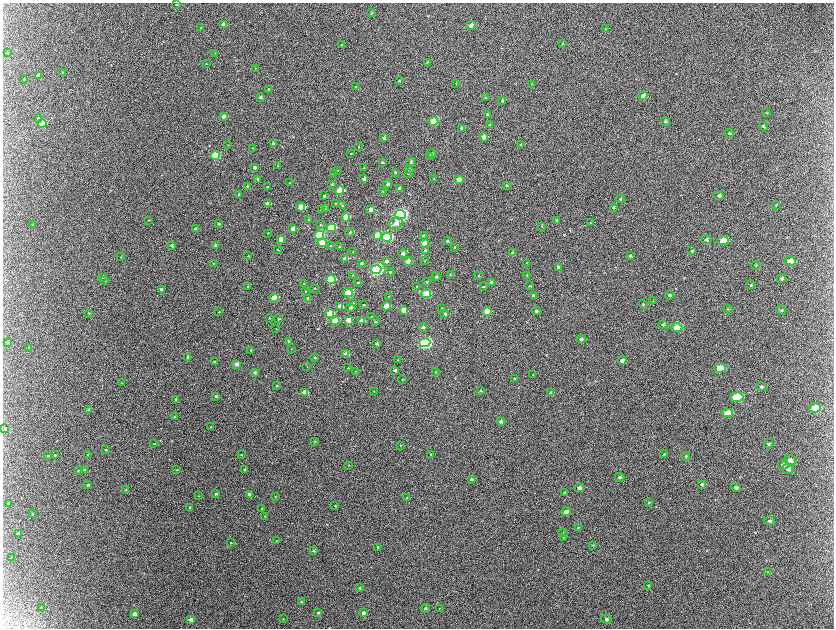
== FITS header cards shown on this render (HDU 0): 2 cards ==
NAXIS1  =                 1663 / length of data axis 1
NAXIS2  =                 1252 / length of data axis 2

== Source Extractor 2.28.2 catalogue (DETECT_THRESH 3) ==
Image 1663 x 1252 px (HDU 0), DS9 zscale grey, zoomed out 1/2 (1 PNG px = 2 x 2 image px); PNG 836 x 630 px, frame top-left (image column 1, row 1251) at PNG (3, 3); each listed source drawn as its Kron ellipse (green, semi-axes under 4 px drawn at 4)
Background 2170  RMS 33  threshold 98.4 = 3 sigma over >= 5 px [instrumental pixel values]
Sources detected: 308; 10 cannot appear on this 1/2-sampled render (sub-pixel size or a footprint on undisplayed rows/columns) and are neither listed nor drawn; the other 298 listed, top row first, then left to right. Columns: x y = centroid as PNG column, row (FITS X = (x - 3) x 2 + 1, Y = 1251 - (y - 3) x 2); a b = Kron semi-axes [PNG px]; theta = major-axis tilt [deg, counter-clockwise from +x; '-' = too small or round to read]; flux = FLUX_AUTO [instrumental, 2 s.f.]
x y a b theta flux
177 5 3 2 - 4.4e+03
372 13 3 3 - 4.4e+03
224 25 4 3 - 3.8e+04
471 25 5 4 - 3.2e+04
201 28 3 3 - 5.4e+03
606 29 4 3 - 4.1e+03
563 44 3 2 - 3.6e+03
342 45 3 2 - 5.3e+03
8 52 3 3 - 3.9e+03
215 53 3 3 - 5.0e+03
428 62 3 2 - 3.7e+03
207 64 3 2 - 2.5e+03
256 68 3 2 - 2.0e+03
63 73 4 3 - 4.9e+03
39 75 3 3 - 1.3e+04
24 79 3 2 - 4.2e+03
400 81 4 3 - 7.5e+03
456 84 3 2 - 3.9e+03
532 84 3 3 - 3.2e+03
356 87 3 2 - 5.2e+03
269 89 3 3 - 5.5e+03
643 96 4 4 - 3.3e+04
261 97 3 3 - 1.3e+04
486 98 3 3 - 6.2e+03
502 101 4 3 - 1.0e+04
767 113 4 2 - 4.1e+03
488 114 4 3 - 6.3e+03
224 116 4 3 - 2.5e+04
38 118 4 4 - 8.7e+03
434 121 5 4 - 2.2e+05
666 121 4 4 - 8.7e+03
42 123 4 4 - 3.3e+05
490 124 3 2 - 3.2e+03
764 126 5 3 - 5.8e+03
462 128 4 3 - 1.6e+04
730 133 4 4 - 1.1e+04
484 137 4 3 - 5.5e+04
384 138 4 3 - 2.0e+04
274 144 4 3 - 1.3e+04
228 145 2 2 - 1.7e+03
521 145 3 3 - 4.8e+03
359 147 3 2 - 3.3e+03
253 148 2 2 - 2.0e+03
351 154 3 3 - 5.6e+03
432 154 4 4 - 2.3e+04
216 155 4 3 - 4.3e+05
430 156 3 3 - 5.5e+03
383 162 3 3 - 7.2e+03
411 162 4 3 - 7.4e+03
278 166 3 2 - 3.8e+03
255 168 3 3 - 1.5e+04
364 168 3 2 - 3.1e+03
338 170 3 2 - 2.8e+03
409 170 4 3 - 1.2e+04
396 172 3 3 - 6.3e+03
334 173 3 2 - 3.1e+03
409 174 3 3 - 3.8e+03
434 178 3 2 - 3.9e+03
258 179 3 3 - 7.9e+03
364 179 3 3 - 2.0e+04
459 180 4 3 - 8.2e+04
290 183 3 3 - 3.6e+03
332 184 3 3 - 5.4e+03
388 184 4 4 - 1.6e+04
507 185 3 3 - 7.9e+03
248 186 3 2 - 4.7e+03
268 187 3 3 - 5.4e+03
400 189 4 3 - 2.4e+04
340 191 4 3 - 3.0e+05
383 191 3 3 - 4.6e+03
239 194 3 3 - 3.8e+03
719 195 4 4 - 1.4e+04
324 196 3 3 - 1.2e+04
621 199 5 4 - 7.7e+03
336 203 3 3 - 5.0e+03
268 204 3 3 - 3.3e+04
777 205 3 3 - 3.6e+03
343 206 3 3 - 5.2e+03
301 207 4 3 - 2.2e+05
614 208 4 3 - 6.4e+03
322 209 3 3 - 6.1e+03
326 209 4 3 - 6.9e+03
371 210 4 3 - 4.2e+04
401 215 6 4 13 2.3e+06
346 217 4 3 - 1.7e+05
149 220 2 2 - 3.2e+03
309 220 3 3 - 1.1e+04
557 220 3 3 - 7.2e+03
396 223 7 5 27 4.4e+04
591 223 4 2 - 4.2e+03
33 224 3 2 - 5.6e+03
219 224 3 3 - 7.5e+03
321 225 3 3 - 5.6e+03
542 226 4 2 - 4.0e+03
332 228 5 3 - 4.8e+05
196 229 3 3 - 1.0e+04
293 229 3 3 - 4.4e+04
350 232 4 3 - 5.3e+03
268 233 3 2 - 4.2e+03
320 235 5 4 - 4.4e+05
378 235 5 4 - 1.7e+05
424 236 4 3 - 1.0e+04
388 237 5 4 - 7.9e+05
281 239 4 3 - 6.1e+04
707 240 5 4 - 1.1e+04
723 240 5 4 - 1.0e+05
448 241 3 3 - 6.5e+03
323 243 4 4 - 3.4e+05
425 243 4 3 - 6.6e+04
216 245 3 3 - 6.9e+03
172 246 3 3 - 1.3e+04
331 246 3 3 - 5.1e+03
340 247 3 2 - 5.0e+03
455 247 3 3 - 4.7e+03
278 250 4 2 - 4.6e+03
426 251 4 4 - 1.5e+04
692 251 4 3 - 7.6e+03
353 252 3 3 - 4.2e+03
513 252 4 3 - 9.7e+03
403 253 4 4 - 2.8e+04
248 256 3 2 - 3.8e+03
631 256 4 3 - 1.1e+04
121 257 3 2 - 3.5e+03
345 258 3 3 - 4.3e+04
387 261 4 3 - 1.8e+04
408 261 4 3 - 9.5e+04
425 261 3 2 - 2.9e+03
790 261 5 5 - 4.1e+04
362 263 3 2 - 6.7e+03
527 263 3 2 - 2.9e+03
214 264 2 2 - 2.4e+03
756 265 4 3 - 5.0e+03
559 267 4 3 - 1.1e+04
376 270 5 4 - 1.9e+06
390 272 4 3 - 7.7e+03
451 274 3 3 - 4.7e+03
353 275 3 2 - 2.5e+03
527 275 4 3 - 8.9e+03
479 276 3 2 - 3.8e+03
103 277 3 3 - 1.7e+04
436 277 4 3 - 1.2e+04
782 278 4 4 - 1.2e+04
331 280 4 4 - 5.1e+05
105 281 3 3 - 5.9e+03
427 282 3 3 - 5.5e+03
492 282 4 3 - 2.3e+04
304 283 2 2 - 2.5e+03
358 283 2 2 - 5.5e+03
751 285 4 3 - 4.3e+03
248 286 3 3 - 5.9e+03
530 286 3 3 - 6.7e+03
417 287 3 2 - 2.8e+03
484 287 3 3 - 4.6e+03
315 288 2 2 - 2.6e+03
162 289 3 3 - 1.3e+04
306 291 3 3 - 4.1e+03
348 293 5 4 - 1.9e+05
427 294 5 3 - 2.6e+05
534 295 4 3 - 8.5e+03
670 295 4 3 - 1.3e+04
389 296 3 2 - 2.8e+03
275 298 4 3 - 2.0e+05
308 298 3 2 - 7.6e+03
653 301 3 3 - 4.4e+03
354 303 3 2 - 2.5e+03
644 304 4 3 - 7.3e+03
364 305 3 3 - 6.0e+03
340 306 4 3 - 6.3e+04
387 306 4 3 - 1.6e+05
351 308 3 3 - 1.2e+04
442 308 3 2 - 5.6e+03
729 309 4 2 - 3.6e+03
404 310 4 4 - 8.1e+04
782 310 5 4 - 9.2e+03
537 311 4 3 - 1.2e+04
219 312 2 2 - 3.8e+03
487 312 4 3 - 1.3e+05
89 313 3 2 - 3.3e+03
330 314 4 3 - 2.0e+05
445 314 4 3 - 1.4e+04
372 317 2 2 - 5.5e+03
270 318 3 2 - 3.7e+03
279 319 3 3 - 7.0e+03
349 320 4 3 - 7.8e+04
362 320 4 3 - 4.8e+04
336 321 4 3 - 1.6e+05
376 322 3 3 - 6.1e+03
663 325 4 4 - 1.0e+04
424 327 4 3 - 1.7e+04
677 328 5 4 - 2.0e+05
276 329 3 2 - 1.9e+03
581 339 4 3 - 1.5e+04
289 341 3 3 - 1.5e+04
8 342 3 2 - 2.8e+03
425 343 5 4 - 1.7e+06
377 344 3 3 - 1.3e+04
29 348 3 2 - 2.7e+03
292 349 3 2 - 2.0e+03
251 350 3 2 - 3.3e+03
346 354 4 3 - 6.8e+04
188 357 3 3 - 1.8e+04
315 357 3 2 - 4.8e+03
398 360 3 2 - 2.6e+03
622 360 4 4 - 3.0e+04
215 361 3 3 - 4.7e+03
237 364 3 3 - 3.0e+04
307 367 2 1 - 1.7e+03
348 368 3 2 - 4.2e+03
720 368 6 4 2 8.2e+04
395 370 3 3 - 1.3e+04
356 371 2 2 - 2.8e+03
255 372 3 3 - 1.2e+04
436 372 3 2 - 2.8e+03
533 375 3 2 - 2.4e+03
515 378 3 2 - 3.5e+03
403 379 3 2 - 3.3e+03
122 383 3 2 - 2.9e+03
277 386 3 3 - 5.0e+03
762 387 5 4 - 1.2e+04
374 391 3 2 - 1.9e+03
481 391 4 3 - 7.1e+03
305 393 4 3 - 7.8e+04
551 393 4 3 - 1.2e+04
216 396 3 3 - 1.1e+04
737 397 6 5 - 4.5e+05
176 399 3 3 - 2.2e+04
815 408 6 4 -5 1.9e+05
89 410 3 3 - 1.7e+04
728 413 5 4 - 1.0e+05
175 416 3 2 - 4.0e+03
501 421 4 3 - 1.7e+04
211 427 2 2 - 2.3e+03
5 428 3 3 - 6.4e+03
315 441 3 2 - 3.1e+03
154 444 3 2 - 2.7e+03
769 444 5 4 - 1.0e+04
401 445 3 2 - 4.0e+03
106 450 3 3 - 5.1e+03
431 454 3 2 - 4.3e+03
664 454 4 2 - 2.9e+03
55 455 3 3 - 8.7e+03
88 455 3 3 - 8.9e+03
242 455 3 2 - 4.7e+03
48 456 3 2 - 4.4e+03
686 456 4 3 - 6.0e+03
790 460 6 5 - 2.5e+04
349 465 3 2 - 2.5e+03
784 465 6 4 -11 2.7e+04
245 469 3 3 - 1.0e+04
788 469 5 5 - 1.8e+04
79 470 2 2 - 3.7e+03
85 470 3 3 - 5.7e+03
177 470 3 2 - 3.5e+03
620 477 5 3 - 9.8e+03
472 479 3 3 - 1.1e+04
702 484 4 4 - 9.2e+03
88 485 3 3 - 1.1e+04
736 487 5 4 - 1.4e+04
580 488 4 4 - 1.9e+04
126 490 3 3 - 8.2e+03
565 492 4 3 - 6.6e+03
216 494 3 3 - 8.7e+03
250 494 3 3 - 3.3e+04
199 496 3 2 - 3.1e+03
276 496 3 2 - 3.1e+03
407 498 4 3 - 7.2e+03
649 502 4 3 - 5.0e+03
9 503 3 2 - 4.0e+03
335 506 3 2 - 4.0e+03
190 507 3 2 - 6.5e+03
262 508 3 2 - 5.2e+03
566 512 4 3 - 4.6e+04
33 513 3 2 - 2.6e+03
265 516 3 3 - 3.7e+03
770 521 5 4 - 1.2e+04
579 528 4 3 - 7.4e+03
19 533 3 3 - 1.4e+04
563 533 5 3 - 8.0e+03
564 537 4 3 - 6.4e+03
277 541 3 2 - 2.8e+03
231 543 3 2 - 3.9e+03
593 545 3 2 - 3.1e+03
378 547 3 3 - 6.5e+03
314 551 3 3 - 9.1e+03
12 557 3 3 - 4.5e+03
768 572 3 3 - 5.1e+03
648 586 3 3 - 3.4e+03
360 588 3 3 - 6.9e+03
302 601 3 3 - 5.2e+03
42 607 3 2 - 2.8e+03
426 608 4 3 - 9.6e+03
440 608 3 2 - 3.3e+03
318 613 3 3 - 7.3e+03
364 613 3 3 - 2.3e+04
135 614 3 3 - 3.4e+04
191 619 3 3 - 3.9e+04
284 619 3 2 - 3.2e+03
607 619 5 4 - 2.1e+04
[10 sub-pixel or undisplayed-footprint detections neither listed nor drawn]